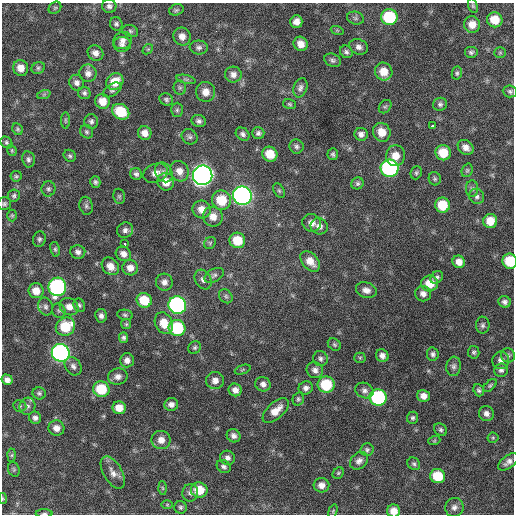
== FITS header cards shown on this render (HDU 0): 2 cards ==
NAXIS1  =                  512 / Axis length
NAXIS2  =                  512 / Axis length

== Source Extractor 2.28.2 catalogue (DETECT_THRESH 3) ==
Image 512 x 512 px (HDU 0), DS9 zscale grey, 1 PNG px = 1 image px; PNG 516 x 516 px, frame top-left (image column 1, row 512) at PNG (2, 3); each listed source drawn as its Kron ellipse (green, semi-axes under 4 px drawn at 4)
Background 642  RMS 19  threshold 58.3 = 3 sigma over >= 5 px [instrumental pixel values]
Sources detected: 204; all 204 listed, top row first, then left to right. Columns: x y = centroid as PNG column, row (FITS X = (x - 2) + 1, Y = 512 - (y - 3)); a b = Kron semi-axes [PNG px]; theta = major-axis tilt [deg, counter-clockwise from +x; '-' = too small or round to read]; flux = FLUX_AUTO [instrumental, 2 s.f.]
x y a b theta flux
109 6 7 6 - 4000
473 6 7 4 -72 2100
55 8 7 5 43 2100
176 10 7 5 16 2400
389 17 8 8 - 72000
355 18 8 6 -16 3300
495 20 8 7 - 23000
296 22 6 6 - 8200
116 24 7 6 - 3200
472 25 8 8 - 14000
337 30 7 4 -19 1600
130 31 8 6 -18 2900
182 36 9 8 - 9000
122 40 9 8 - 6500
122 44 9 7 -3 4600
301 44 7 6 - 11000
199 47 9 7 -4 4200
359 47 9 7 -25 5900
148 49 6 4 42 1900
346 52 7 6 - 3400
471 52 7 6 - 3000
95 53 8 7 - 7300
500 53 6 5 - 2000
333 60 9 6 -23 3500
21 68 8 7 - 12000
38 68 7 5 26 2800
384 72 9 8 - 18000
88 73 9 8 - 7000
457 73 6 5 - 2400
233 75 8 8 - 6700
186 79 10 4 -13 2900
115 82 9 8 - 21000
77 83 8 7 - 5300
180 88 7 6 - 2700
300 88 10 6 70 4500
112 90 10 6 33 3500
510 91 7 6 - 2900
206 92 10 9 - 11000
84 93 6 6 - 3200
44 94 7 4 19 2100
166 99 7 6 - 2900
102 101 7 7 - 15000
289 104 6 4 -17 2000
440 104 7 6 - 3300
385 107 7 5 51 2500
177 110 7 6 - 2800
121 112 9 7 -33 39000
65 120 8 4 -90 2100
91 121 7 7 - 3800
199 121 7 6 - 4100
432 126 3 3 - 29000
17 129 6 5 - 2300
87 132 7 6 - 2700
382 132 9 8 - 16000
145 133 7 6 - 8300
258 133 6 6 - 3800
243 134 7 6 - 3900
361 134 7 6 - 5500
189 137 8 7 - 3700
6 142 6 5 - 2500
296 146 7 7 - 3500
466 147 8 6 -40 7900
12 150 6 4 -71 1700
443 153 8 7 - 24000
270 154 8 7 - 23000
333 154 6 5 - 2700
70 156 6 5 - 2600
395 156 10 9 - 15000
28 159 8 6 -80 3800
390 168 9 9 - 240000
467 170 7 5 69 2200
179 171 10 9 - 10000
164 172 10 8 -57 6600
155 173 13 9 21 9700
416 173 7 5 67 2500
136 174 6 6 - 3400
203 175 10 9 - 880000
16 176 5 5 - 2100
435 179 7 6 - 2500
95 182 6 5 - 2900
166 182 9 8 - 16000
357 183 6 5 - 2800
48 189 7 7 - 3500
472 189 8 6 -90 3400
279 191 8 5 -63 2500
14 196 6 6 - 2800
119 196 8 5 -76 2400
242 196 9 9 - 500000
477 196 8 7 - 4000
221 200 10 9 - 37000
4 204 7 6 - 2800
442 205 7 7 - 32000
86 206 9 6 -78 3400
202 209 9 8 - 12000
12 215 6 5 - 1800
213 217 10 9 - 13000
490 221 7 7 - 20000
312 223 9 8 - 7800
319 226 9 8 - 6700
125 230 8 7 - 5000
39 239 8 6 75 3300
237 240 8 7 - 30000
210 243 6 5 - 2300
125 244 3 3 - 28000
55 249 7 5 -80 2400
78 252 7 7 - 4900
123 254 8 7 - 7800
310 261 12 8 -47 14000
510 261 8 7 - 42000
459 262 6 6 - 9500
110 266 10 7 -48 11000
130 268 8 7 - 9700
214 275 10 6 28 4200
437 277 7 5 45 3200
203 279 10 8 -60 5900
164 282 8 8 - 7000
430 284 8 8 - 22000
57 287 9 8 - 240000
366 290 10 7 -18 7700
36 291 7 7 - 14000
423 294 8 7 - 6600
226 296 7 6 - 2900
144 300 8 7 - 31000
505 302 6 5 - 4300
79 305 7 5 -63 2700
177 305 9 8 - 320000
46 307 9 7 -77 4400
69 307 9 8 - 9500
59 310 7 6 - 2800
125 315 8 5 -11 2500
101 316 7 6 - 4800
164 323 11 8 -64 19000
126 324 5 5 - 1800
483 325 8 7 - 3400
65 327 10 9 - 43000
177 328 8 8 - 74000
124 338 5 4 - 3000
334 345 7 5 -38 2400
195 347 7 6 - 2700
474 352 6 5 - 2600
61 353 9 8 - 430000
433 354 7 6 - 3400
508 355 7 7 - 3200
382 356 6 6 - 5800
360 358 5 5 - 1800
320 359 8 7 - 4000
127 360 7 7 - 6400
501 360 9 8 - 6600
73 366 10 7 -54 4900
454 366 10 7 85 4600
243 370 8 2 21 1400
315 370 8 8 - 6400
501 370 7 6 - 3700
118 377 10 8 10 7200
7 380 6 5 - 6000
215 381 9 8 - 8600
263 384 8 7 - 6100
326 385 8 8 - 54000
490 385 8 4 43 2200
306 388 7 6 - 5000
101 389 8 8 - 42000
235 390 6 6 - 7300
364 390 9 7 -26 5200
479 390 6 5 - 3000
39 393 6 6 - 2800
423 396 6 6 - 8400
378 398 8 8 - 150000
298 399 7 5 76 2500
171 404 7 6 - 5700
20 406 6 5 - 2500
27 406 8 8 - 4700
119 408 7 6 - 14000
276 411 16 8 41 16000
486 413 8 7 - 5900
35 418 6 6 - 4600
413 418 6 5 - 2600
56 428 8 7 - 8800
441 430 7 5 -47 2900
234 436 7 6 - 5200
493 438 5 5 - 1600
161 440 9 9 - 11000
434 441 6 4 19 1600
367 450 6 6 - 3000
12 455 6 4 88 2000
227 458 7 7 - 5400
359 461 10 7 41 6200
508 462 12 6 36 6000
414 464 7 6 - 2700
224 466 7 6 - 3700
14 469 7 5 -70 2300
113 473 18 9 -59 10000
338 473 6 5 - 2000
438 476 7 7 - 39000
321 485 8 7 - 8800
163 488 6 4 -88 1700
199 490 8 7 - 27000
190 493 9 8 - 5100
3 499 5 3 - 1300
167 505 6 4 0 1800
180 507 6 6 - 2800
454 507 9 9 - 6500
333 511 7 4 72 1600
394 511 6 6 - 11000
44 514 8 3 0 2400
At the frame edge (FLAGS 8, measured only in part): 5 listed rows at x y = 4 204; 510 261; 3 499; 394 511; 44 514